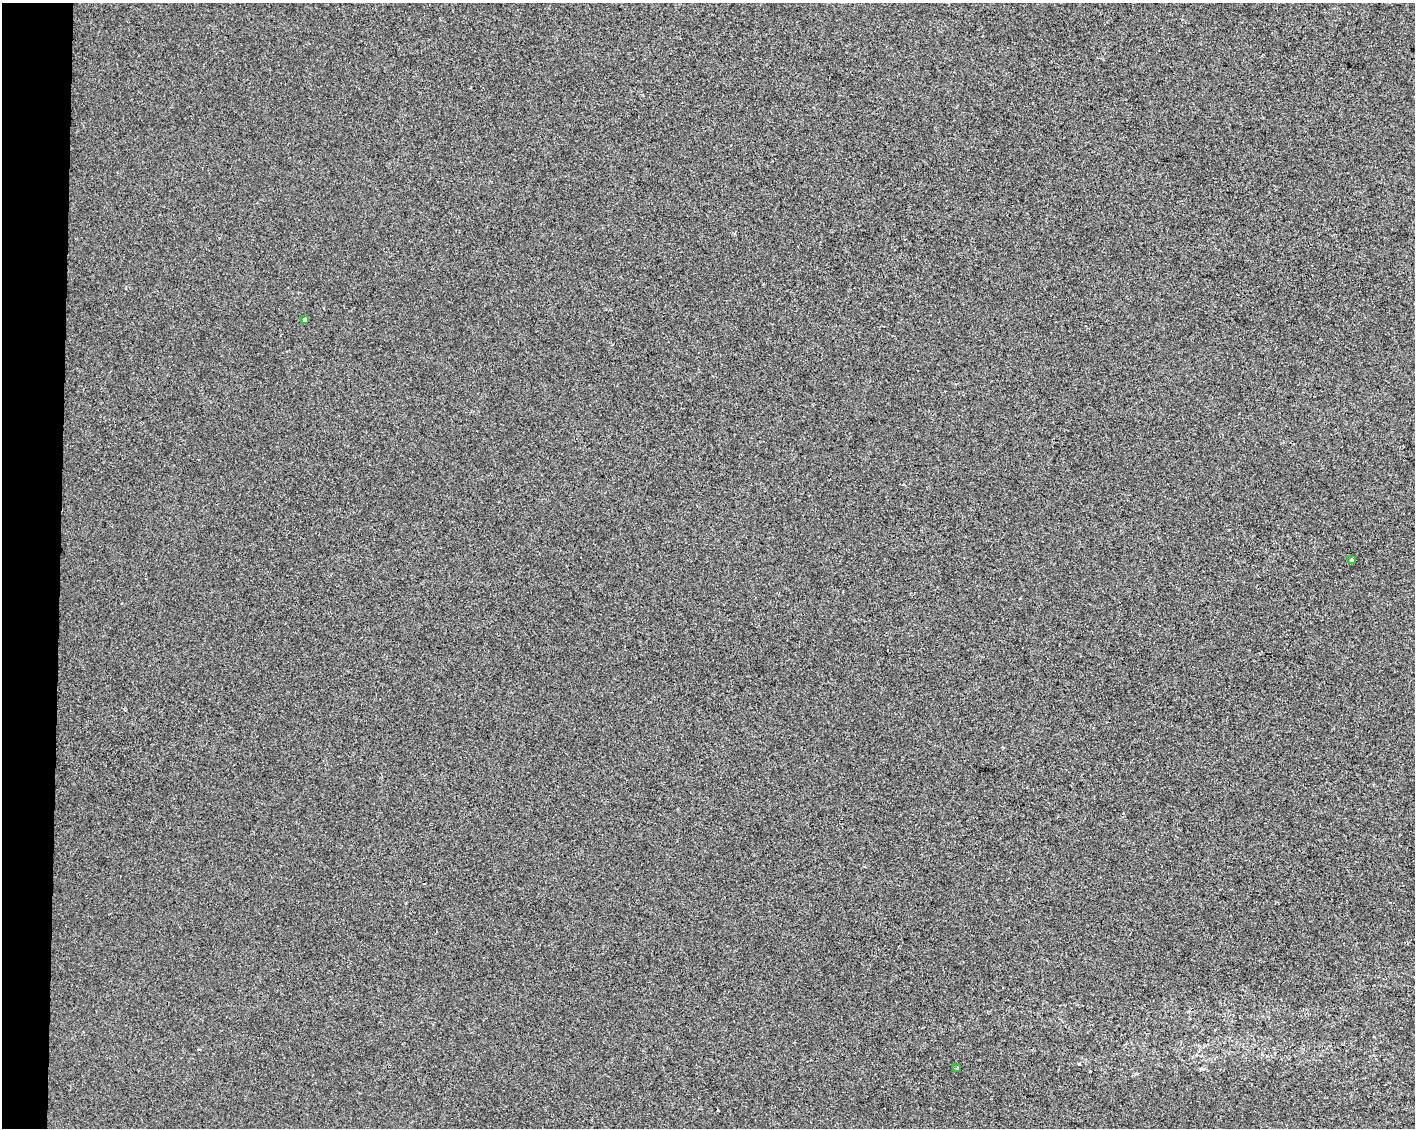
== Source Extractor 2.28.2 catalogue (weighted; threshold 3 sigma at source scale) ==
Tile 4 of 3 x 4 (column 1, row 2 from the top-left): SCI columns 284-1696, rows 2255-3380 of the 4750 x 4514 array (HDU 1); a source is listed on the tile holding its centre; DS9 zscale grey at full resolution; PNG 1417 x 1130 px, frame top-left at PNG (2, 3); each listed source drawn as its Kron ellipse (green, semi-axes under 4 px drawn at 4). Shown black and unused: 4% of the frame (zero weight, under 2 of 3 exposures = <1% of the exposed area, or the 3 px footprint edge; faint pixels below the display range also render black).
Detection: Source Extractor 2.28.2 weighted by HDU 2 'WHT'; one run over the whole footprint, this tile lists its part. Background 8.29e-04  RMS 0.0059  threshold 0.0267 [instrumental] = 3 sigma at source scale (4.5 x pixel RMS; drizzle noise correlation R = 1.50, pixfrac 1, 0.0396/0.0396 arcsec/px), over >= 5 px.
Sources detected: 3; all 3 listed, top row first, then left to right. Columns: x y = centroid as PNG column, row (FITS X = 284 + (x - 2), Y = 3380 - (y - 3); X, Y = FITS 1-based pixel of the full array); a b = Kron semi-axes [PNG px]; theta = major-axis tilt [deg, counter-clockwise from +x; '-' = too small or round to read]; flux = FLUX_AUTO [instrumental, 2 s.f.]
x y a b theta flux
305 320 4 3 - 5.8
1351 560 4 3 - 3.2
957 1068 3 2 - 0.57